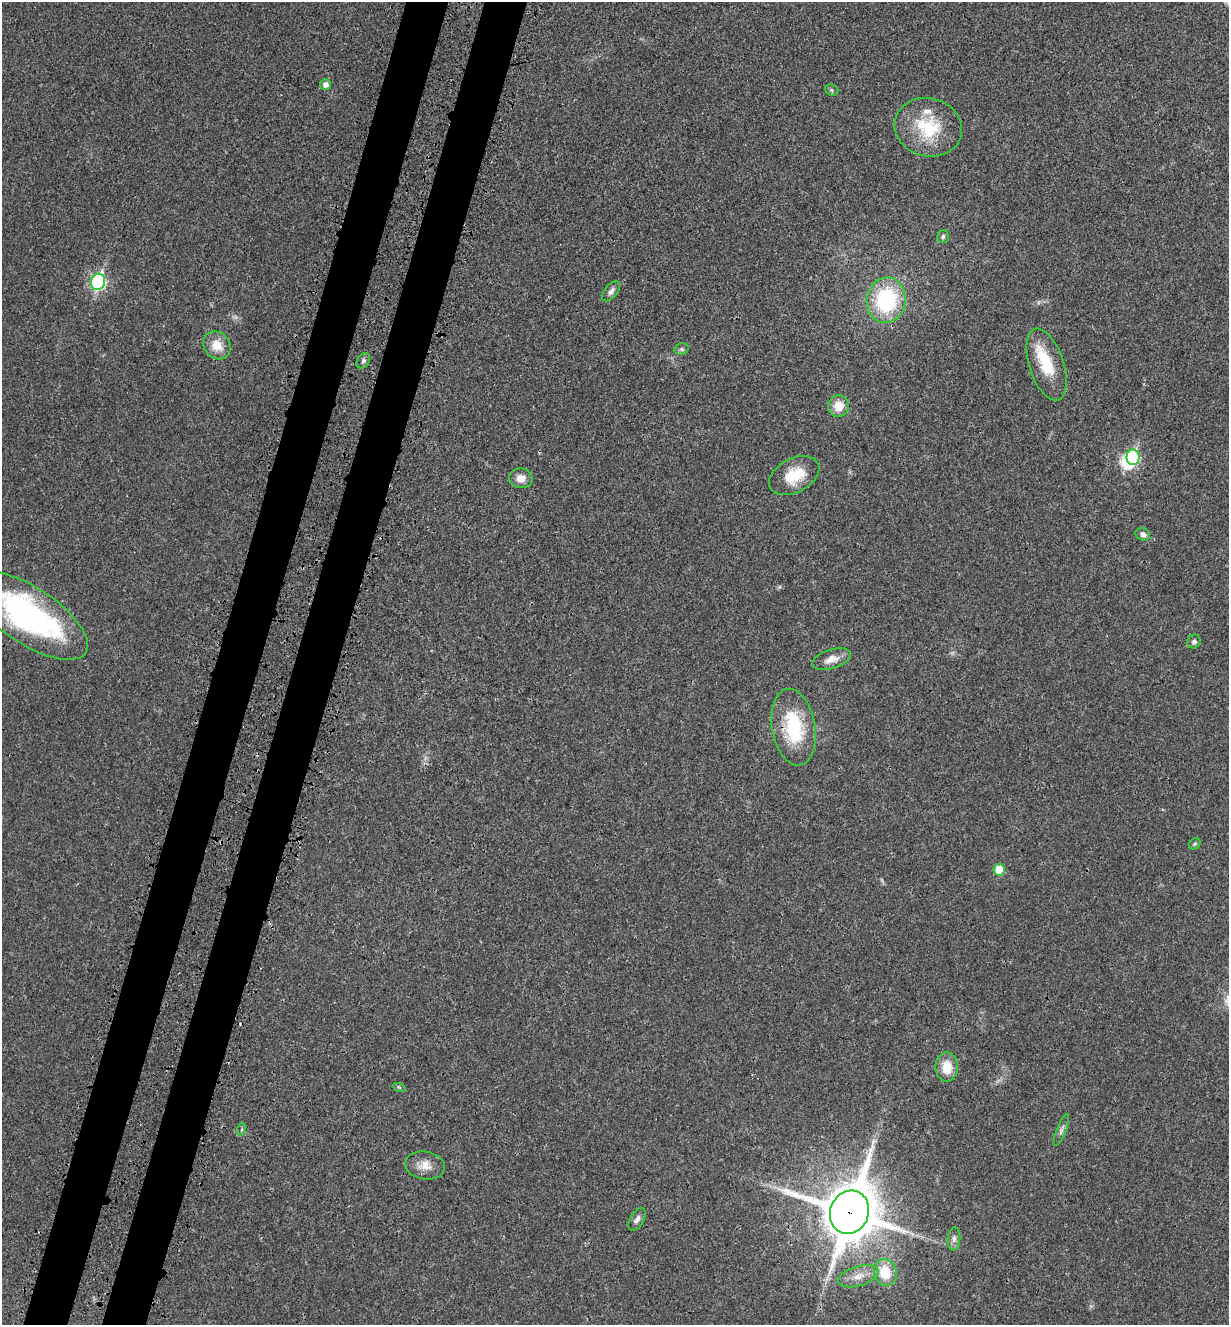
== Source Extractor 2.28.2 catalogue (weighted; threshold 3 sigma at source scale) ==
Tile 7 of 4 x 4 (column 3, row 2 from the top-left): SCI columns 2677-3903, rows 2747-4069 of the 5480 x 5490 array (HDU 1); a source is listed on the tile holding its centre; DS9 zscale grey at full resolution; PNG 1231 x 1327 px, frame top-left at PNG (2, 2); each listed source drawn as its Kron ellipse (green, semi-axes under 4 px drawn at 4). Shown black and unused: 7% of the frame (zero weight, under 3 of 4 exposures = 8% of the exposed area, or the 3 px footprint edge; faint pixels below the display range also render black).
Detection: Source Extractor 2.28.2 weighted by HDU 2 'WHT'; one run over the whole footprint, this tile lists its part. Background 0.022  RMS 0.0035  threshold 0.0156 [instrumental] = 3 sigma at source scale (4.5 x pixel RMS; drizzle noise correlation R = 1.50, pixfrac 1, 0.05/0.05 arcsec/px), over >= 5 px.
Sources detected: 36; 1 inside a brighter object's white glare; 1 cosmic-ray / hot-pixel residue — neither listed nor drawn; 2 inside a brighter listed object's ellipse — not listed separately; the other 32 listed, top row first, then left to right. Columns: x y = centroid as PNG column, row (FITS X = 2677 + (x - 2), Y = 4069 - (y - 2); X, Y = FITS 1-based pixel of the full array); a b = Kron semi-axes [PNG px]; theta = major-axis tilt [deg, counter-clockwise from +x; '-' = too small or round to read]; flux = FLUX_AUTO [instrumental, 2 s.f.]
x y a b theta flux
326 84 5 5 - 1.7
832 90 7 5 -21 0.6
928 127 34 29 -14 19
943 237 6 5 - 0.72
98 282 8 7 - 62
611 291 12 6 49 1.4
886 300 23 19 82 33
217 345 15 12 -48 5.6
682 349 7 5 13 0.77
363 361 8 6 56 0.93
1047 365 37 17 -72 13
838 406 11 10 - 5.5
1133 457 8 6 -88 32
794 476 27 17 28 10
521 478 12 10 -9 2.9
1143 534 7 6 - 1.4
29 616 68 28 -33 82
1194 641 7 6 - 1
832 659 20 9 17 3.5
794 727 39 21 -80 23
1195 844 6 5 - 0.54
999 870 6 5 - 7.6
947 1067 14 11 -89 6.4
399 1087 6 4 -19 0.49
242 1129 6 4 71 0.52
1061 1130 17 5 69 1.2
425 1166 20 14 -11 4.3
849 1212 22 19 69 1800
637 1219 12 6 59 1.5
954 1239 11 6 85 1.4
885 1272 14 11 -74 9
858 1276 21 9 17 4
Overlapping masked pixels (flux is a lower limit): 2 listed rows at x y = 794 727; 849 1212
Isophote crosses this tile's border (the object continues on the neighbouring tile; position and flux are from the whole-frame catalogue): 1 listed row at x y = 29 616